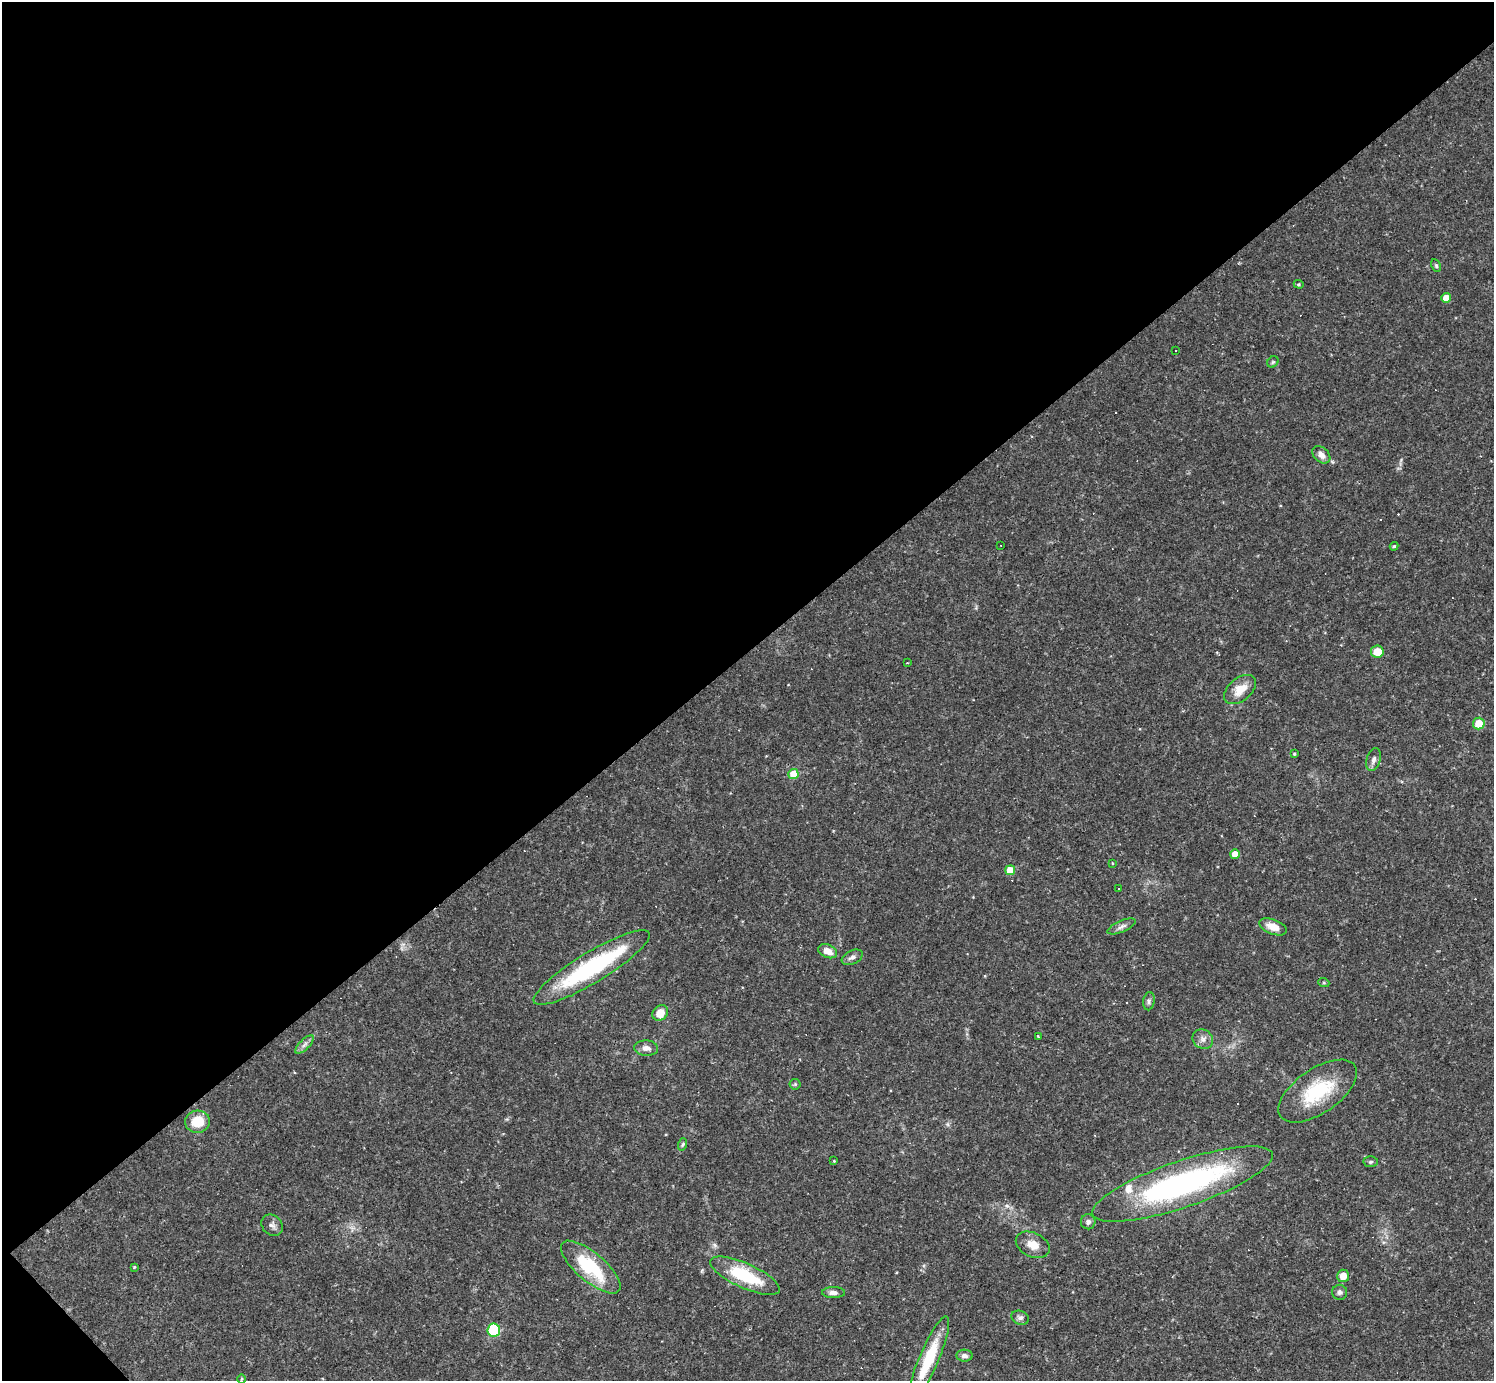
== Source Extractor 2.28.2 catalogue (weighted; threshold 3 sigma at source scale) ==
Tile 5 of 4 x 4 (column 1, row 2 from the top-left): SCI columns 5-1496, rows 3050-4428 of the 5974 x 5972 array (HDU 1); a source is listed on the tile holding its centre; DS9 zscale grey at full resolution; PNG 1496 x 1383 px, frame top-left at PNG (2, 2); each listed source drawn as its Kron ellipse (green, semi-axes under 4 px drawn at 4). Shown black and unused: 48% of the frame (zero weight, under 2 of 3 exposures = <1% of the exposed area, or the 3 px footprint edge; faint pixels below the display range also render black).
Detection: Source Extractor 2.28.2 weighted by HDU 2 'WHT'; one run over the whole footprint, this tile lists its part. Background 0.0633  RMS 0.0061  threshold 0.0274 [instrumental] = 3 sigma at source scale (4.5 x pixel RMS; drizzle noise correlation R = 1.50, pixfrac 1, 0.05/0.05 arcsec/px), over >= 5 px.
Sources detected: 63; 1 inside a brighter object's white glare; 9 cosmic-ray / hot-pixel residue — neither listed nor drawn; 1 inside a brighter listed object's ellipse — not listed separately; the other 52 listed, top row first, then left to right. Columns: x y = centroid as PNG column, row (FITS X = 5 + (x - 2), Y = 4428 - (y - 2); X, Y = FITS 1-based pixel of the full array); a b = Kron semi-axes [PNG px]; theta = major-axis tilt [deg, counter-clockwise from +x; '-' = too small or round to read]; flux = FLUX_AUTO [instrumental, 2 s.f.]
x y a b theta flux
1436 266 7 4 -64 0.96
1299 284 5 4 - 0.69
1446 298 5 4 - 6.9
1176 350 3 3 - 9.2
1273 362 6 5 - 0.94
1321 455 10 7 -42 4.2
1001 545 3 2 - 0.45
1394 546 4 4 - 0.87
1377 652 6 6 - 9.3
907 663 3 3 - 0.63
1240 690 18 11 40 9.6
1479 723 6 6 - 12
1294 754 4 3 - 0.69
1374 759 12 7 74 2.7
793 774 5 5 - 17
1235 854 5 5 - 7.3
1112 863 4 2 - 0.37
1010 870 5 5 - 12
1118 889 3 2 - 0.49
1122 926 15 5 23 2.6
1273 927 14 7 -21 6.4
828 951 10 6 -25 5.8
852 957 11 6 25 2.4
592 968 67 15 31 75
1324 983 5 3 - 0.66
1149 1001 9 5 80 1.6
660 1013 8 7 - 7.3
1038 1037 4 2 - 0.8
1203 1039 10 9 - 3.3
304 1045 12 5 45 2.4
646 1048 12 7 -4 3.7
795 1084 5 5 - 0.89
1318 1091 45 22 35 36
197 1122 12 11 - 14
683 1144 6 4 71 0.85
834 1161 4 3 - 0.53
1371 1162 7 5 2 1.1
1182 1184 95 23 19 150
1088 1222 7 7 - 1.8
272 1225 12 9 -47 2.9
1033 1245 18 12 -26 7.3
134 1267 3 3 - 0.75
591 1267 37 14 -40 37
745 1276 38 12 -24 33
1343 1276 6 6 - 6.4
1340 1292 7 7 - 1.8
833 1293 11 5 0 2.6
1020 1318 9 7 -20 2
494 1330 6 6 - 32
965 1356 8 6 -3 2.4
929 1359 46 9 67 27
242 1379 5 3 - 0.61